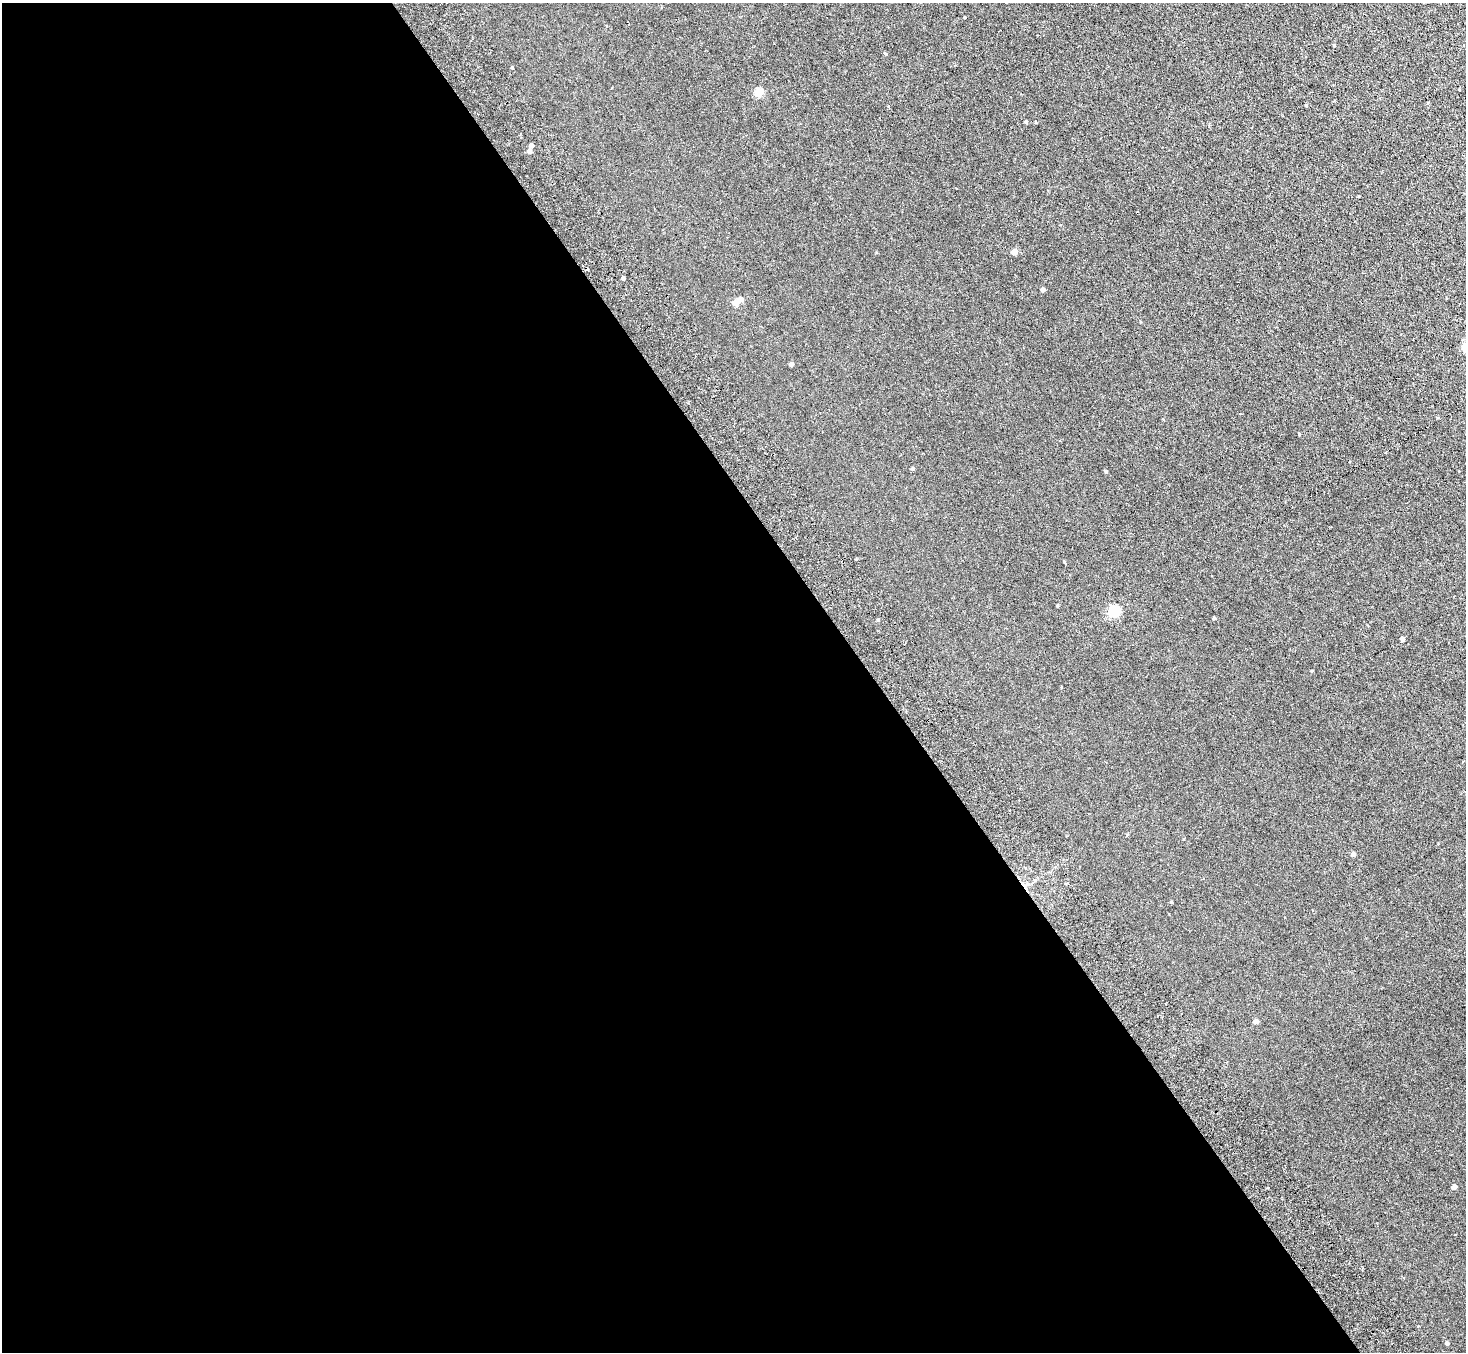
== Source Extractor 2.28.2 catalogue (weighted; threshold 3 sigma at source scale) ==
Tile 9 of 4 x 4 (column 1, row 3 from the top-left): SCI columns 48-1511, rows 1677-3026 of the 5954 x 5912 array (HDU 1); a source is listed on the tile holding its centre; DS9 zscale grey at full resolution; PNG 1468 x 1354 px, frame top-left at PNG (2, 3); no overlay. Shown black and unused: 60% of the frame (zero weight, under 3 of 6 exposures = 3% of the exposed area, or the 3 px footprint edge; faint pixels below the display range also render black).
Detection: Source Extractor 2.28.2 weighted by HDU 2 'WHT'; one run over the whole footprint, this tile lists its part. Background 0.00442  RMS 0.0026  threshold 0.0107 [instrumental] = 3 sigma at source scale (4.09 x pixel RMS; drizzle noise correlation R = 1.36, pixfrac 0.8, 0.05/0.05 arcsec/px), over >= 5 px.
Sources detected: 28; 2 cosmic-ray / hot-pixel residue — not listed; the other 26 listed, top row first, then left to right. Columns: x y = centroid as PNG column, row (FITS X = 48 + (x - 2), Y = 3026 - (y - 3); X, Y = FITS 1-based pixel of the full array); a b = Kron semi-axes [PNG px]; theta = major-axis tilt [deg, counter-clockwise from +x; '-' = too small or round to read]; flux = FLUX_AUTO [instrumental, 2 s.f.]
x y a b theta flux
885 53 5 3 - 0.21
512 68 4 2 - 0.14
759 93 5 5 - 7.6
1306 105 4 4 - 0.22
1026 122 4 3 - 0.27
531 146 4 4 - 0.71
529 151 6 5 - 0.73
1014 252 4 4 - 2.5
623 278 4 3 - 0.44
1043 290 4 4 - 0.73
740 300 4 4 - 1.6
736 303 5 4 - 2.9
791 364 4 4 - 0.65
913 469 4 4 - 0.36
1106 471 4 3 - 0.28
1064 562 5 3 - 0.21
1114 612 5 5 - 22
1214 618 4 3 - 0.31
878 619 3 3 - 0.33
1402 639 4 4 - 0.65
1061 687 3 3 - 0.23
1353 854 4 4 - 0.7
1172 902 4 3 - 0.18
1256 1021 5 4 - 0.97
1454 1187 4 4 - 1.2
1447 1343 4 4 - 0.4
Unlisted compact peaks at least as high as the median listed source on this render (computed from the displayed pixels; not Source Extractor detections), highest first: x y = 1299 434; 1334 45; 1057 606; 965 17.